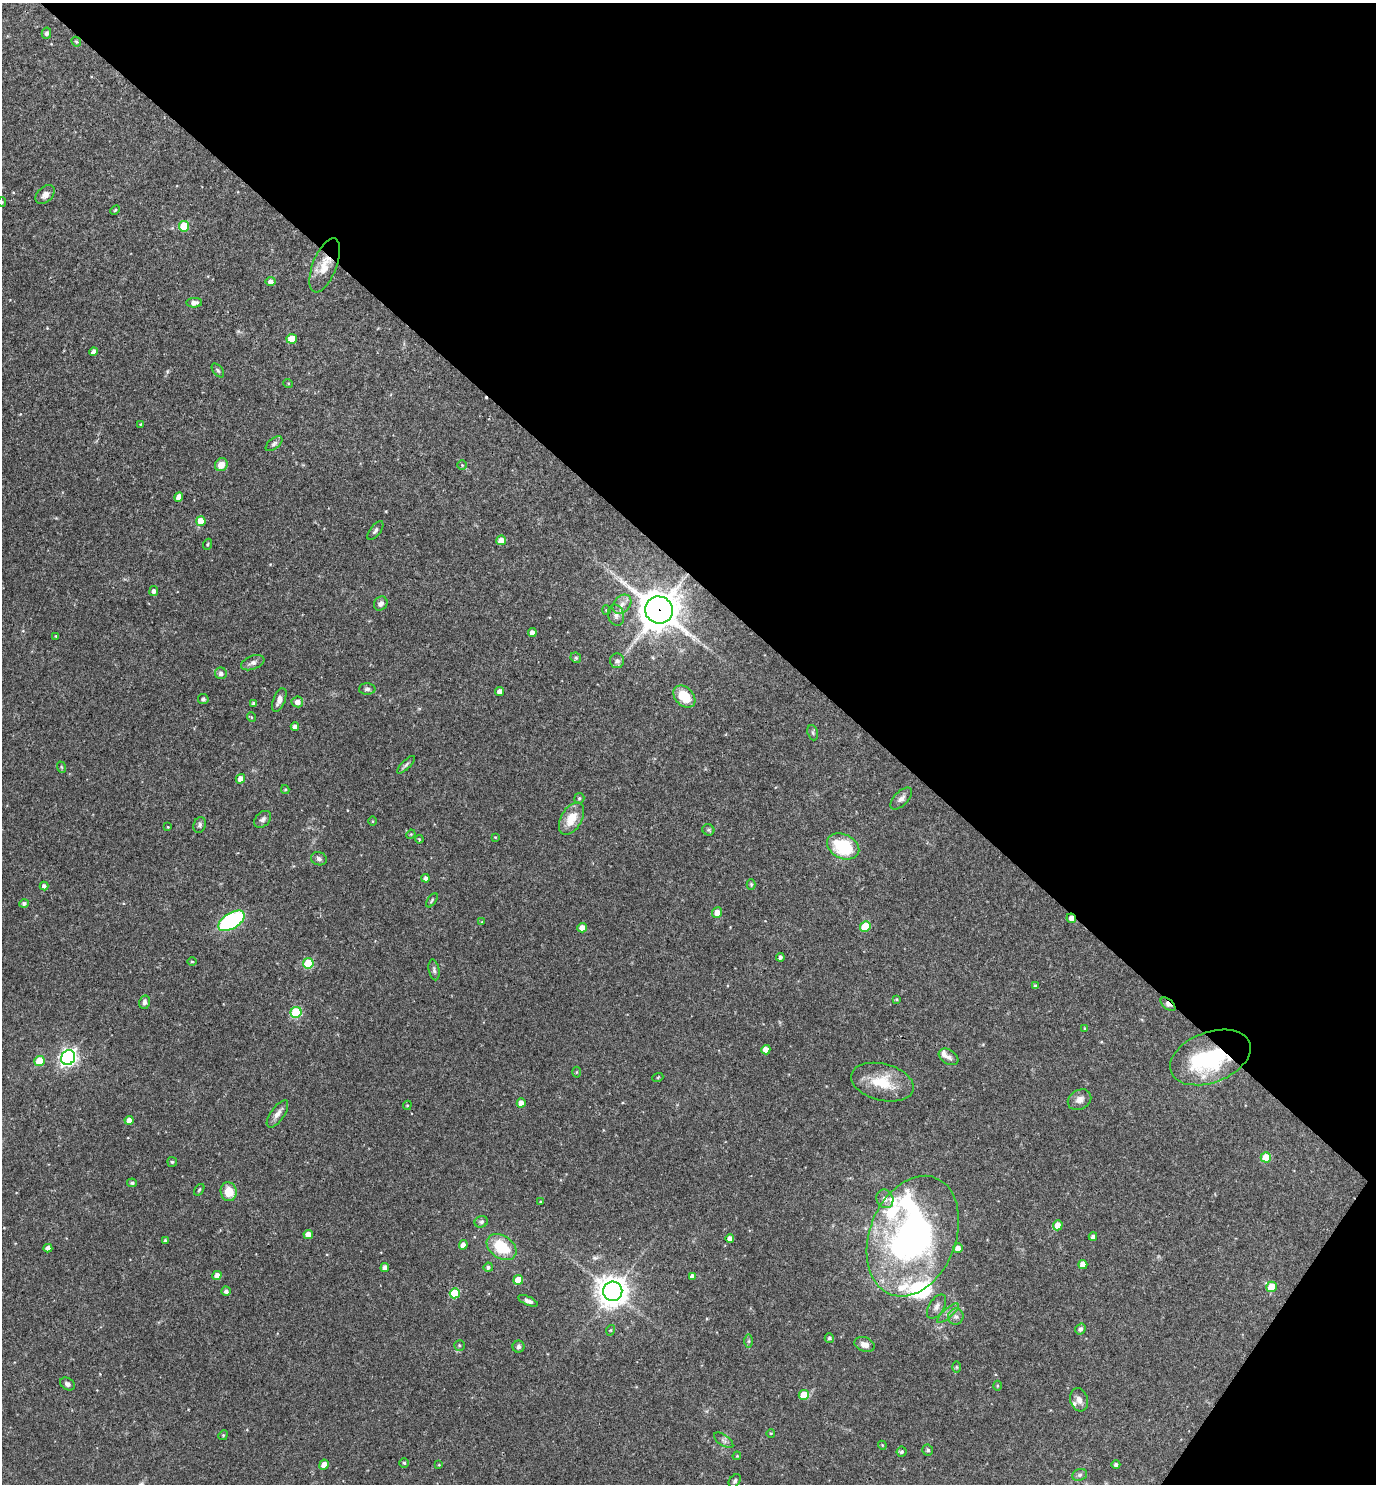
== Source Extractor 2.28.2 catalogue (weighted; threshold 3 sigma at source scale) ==
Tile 8 of 4 x 4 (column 4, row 2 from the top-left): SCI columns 4272-5645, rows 2967-4448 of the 5935 x 5931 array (HDU 1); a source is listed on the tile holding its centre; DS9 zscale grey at full resolution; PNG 1378 x 1486 px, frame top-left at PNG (2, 3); each listed source drawn as its Kron ellipse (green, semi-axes under 4 px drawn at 4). Shown black and unused: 40% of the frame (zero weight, under 3 of 4 exposures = <1% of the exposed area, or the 3 px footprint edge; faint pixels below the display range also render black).
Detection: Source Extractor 2.28.2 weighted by HDU 2 'WHT'; one run over the whole footprint, this tile lists its part. Background 0.055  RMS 0.0032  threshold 0.0145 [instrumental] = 3 sigma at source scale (4.5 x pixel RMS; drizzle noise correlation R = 1.50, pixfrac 1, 0.05/0.05 arcsec/px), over >= 5 px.
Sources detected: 160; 1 inside a brighter object's white glare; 1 cosmic-ray / hot-pixel residue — neither listed nor drawn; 6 inside a brighter listed object's ellipse — not listed separately; the other 152 listed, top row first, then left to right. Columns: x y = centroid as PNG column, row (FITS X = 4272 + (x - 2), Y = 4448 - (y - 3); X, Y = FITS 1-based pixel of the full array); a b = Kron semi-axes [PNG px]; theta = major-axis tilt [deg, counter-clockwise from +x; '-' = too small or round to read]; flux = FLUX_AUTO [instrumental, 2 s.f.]
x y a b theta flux
46 33 5 5 - 0.9
76 42 5 4 - 0.48
45 195 11 7 46 1.8
2 202 5 4 - 0.38
115 210 5 3 - 0.35
184 226 5 5 - 11
325 265 29 12 69 5.7
271 281 5 4 - 1.5
194 303 8 5 3 1.5
292 339 5 5 - 4.8
93 352 4 4 - 1.4
218 370 8 4 -52 0.6
288 383 5 3 - 0.28
140 424 3 2 - 0.21
274 444 10 5 38 0.85
221 465 7 6 - 2.9
462 465 5 5 - 0.41
179 497 5 4 - 2.2
201 521 5 5 - 5.4
375 531 11 5 53 0.86
501 540 5 5 - 2.4
208 544 6 3 71 0.33
154 591 5 4 - 1.1
381 603 7 6 - 1.1
622 604 11 8 47 1.8
606 610 4 4 - 0.29
659 610 14 13 - 750
616 615 11 8 -74 1.4
532 632 4 4 - 1.7
56 636 3 3 - 0.27
576 658 5 5 - 0.57
617 661 7 7 - 1.2
253 663 12 6 21 1.3
221 673 6 6 - 1.1
367 689 8 5 -1 0.85
500 692 4 4 - 1.8
684 696 13 9 -44 7.7
203 699 5 5 - 0.54
279 700 12 6 68 1.9
297 702 6 5 - 1.8
254 704 4 3 - 0.88
251 717 5 3 - 0.28
295 727 4 4 - 1.3
813 733 8 5 -72 0.59
406 765 12 4 44 0.8
61 767 6 3 -70 0.36
240 779 5 4 - 2.2
285 789 4 4 - 0.33
579 798 5 5 - 0.54
901 798 14 7 45 1.4
263 819 10 7 44 1
571 819 17 10 60 6.2
373 821 5 3 - 0.27
200 825 8 6 74 0.78
168 827 4 3 - 0.27
708 830 6 5 - 0.54
411 834 5 4 - 0.29
495 837 4 3 - 0.24
419 839 4 3 - 0.28
843 846 17 12 -26 16
319 859 8 6 -18 0.97
426 878 4 4 - 1
751 884 5 4 - 0.39
44 886 4 4 - 0.94
432 900 8 4 56 0.48
24 903 4 4 - 0.7
717 913 5 5 - 2.7
1071 918 5 4 - 1.8
232 921 15 8 32 34
482 922 4 4 - 0.28
865 927 5 5 - 11
582 928 5 4 - 2.2
780 957 4 3 - 0.83
192 961 4 3 - 0.31
308 963 5 5 - 15
434 970 10 5 -79 0.87
1035 986 4 3 - 0.69
896 999 4 3 - 0.39
145 1002 7 5 77 0.98
1168 1004 9 5 -41 1.3
296 1012 5 5 - 21
1085 1028 4 3 - 0.34
766 1050 5 4 - 2.5
949 1057 11 7 -32 1.4
1210 1057 42 25 21 30
68 1058 7 7 - 120
39 1061 5 5 - 7.9
576 1072 5 3 - 0.28
658 1077 5 3 - 0.28
882 1082 32 18 -14 10
1080 1100 12 9 31 2.1
521 1103 4 4 - 2.5
407 1105 5 4 - 0.38
277 1114 16 7 55 1.9
129 1120 4 4 - 2.3
1266 1157 5 5 - 5.4
172 1162 5 4 - 0.41
132 1183 5 4 - 0.58
199 1190 6 3 54 0.36
229 1192 9 8 - 5.4
885 1199 9 8 - 1.6
540 1202 3 2 - 0.32
481 1222 7 5 24 0.77
1058 1225 5 5 - 3.3
308 1235 5 4 - 2.6
913 1236 62 43 69 110
1093 1236 4 3 - 0.84
730 1239 4 4 - 2.2
165 1241 4 4 - 0.6
463 1245 5 4 - 1.8
502 1247 16 11 -34 11
48 1248 4 4 - 1.5
958 1248 5 5 - 1.9
1083 1264 4 4 - 2.3
385 1267 4 4 - 1.5
488 1267 4 4 - 0.78
217 1275 5 4 - 2.1
692 1276 4 4 - 1
518 1280 5 5 - 5.5
1272 1287 5 5 - 8.1
226 1291 4 4 - 0.97
613 1291 10 9 - 420
455 1293 5 5 - 12
528 1301 11 4 -24 1.2
937 1307 13 7 58 1.6
948 1313 13 4 42 1.2
956 1317 8 7 - 1.2
1080 1329 6 5 - 0.79
611 1330 5 3 - 0.31
829 1338 4 4 - 0.61
749 1341 6 4 90 0.49
864 1344 10 7 -17 1.9
459 1345 5 5 - 0.53
519 1347 6 6 - 0.85
956 1367 6 4 -89 0.38
67 1384 8 5 -33 0.95
997 1386 5 3 - 0.33
804 1395 5 5 - 6.5
1079 1400 12 9 -74 1.9
771 1433 4 3 - 0.21
223 1435 5 4 - 0.38
724 1440 11 5 -36 0.92
882 1445 4 3 - 0.29
928 1450 5 5 - 0.59
902 1452 5 5 - 0.68
737 1456 4 3 - 0.29
404 1463 5 4 - 0.46
1116 1464 4 4 - 0.79
324 1465 5 4 - 2.5
439 1465 4 3 - 0.23
1080 1475 8 5 22 0.74
735 1481 7 5 54 0.68
Overlapping masked pixels (flux is a lower limit): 5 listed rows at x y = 325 265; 659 610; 1071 918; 1168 1004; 1210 1057
Isophote crosses this tile's border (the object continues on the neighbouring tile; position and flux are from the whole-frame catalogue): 1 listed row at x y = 2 202